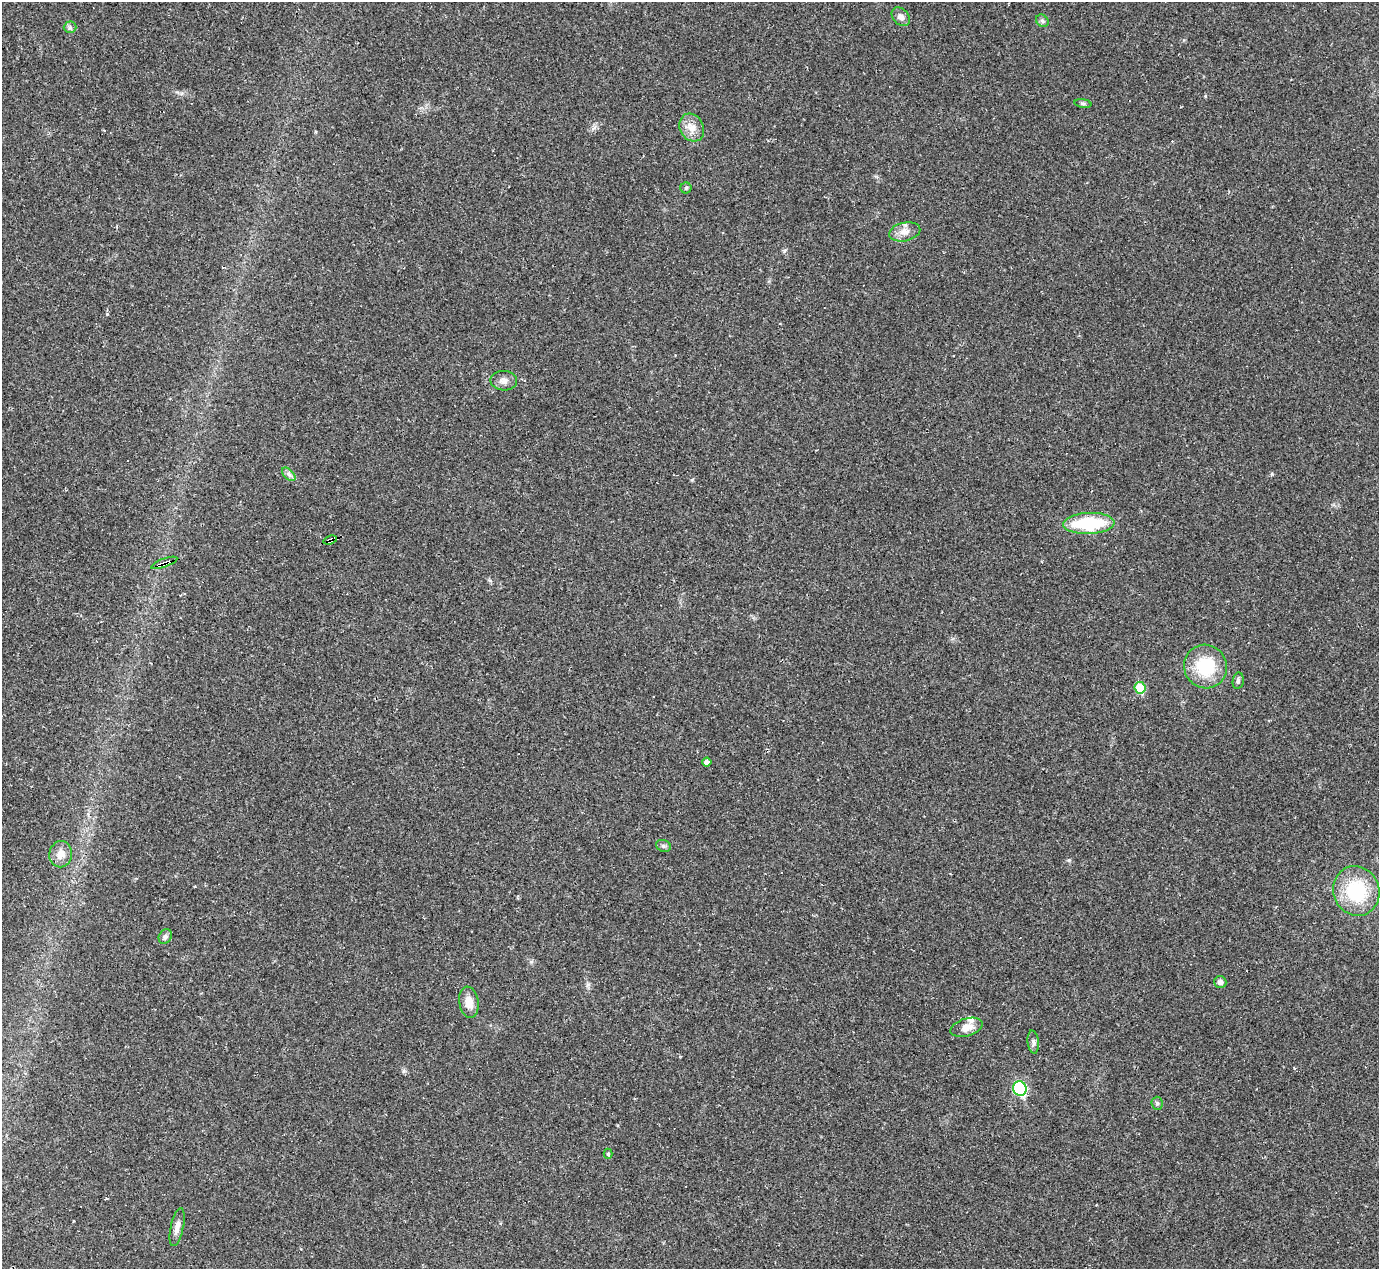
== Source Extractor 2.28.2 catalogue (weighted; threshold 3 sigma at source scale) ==
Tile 7 of 4 x 4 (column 3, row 2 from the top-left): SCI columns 2755-4131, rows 2809-4075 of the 5525 x 5503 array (HDU 1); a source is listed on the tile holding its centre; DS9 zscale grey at full resolution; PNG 1381 x 1271 px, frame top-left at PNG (2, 2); each listed source drawn as its Kron ellipse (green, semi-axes under 4 px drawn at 4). Shown black and unused: <1% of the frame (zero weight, under 2 of 3 exposures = <1% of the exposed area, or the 3 px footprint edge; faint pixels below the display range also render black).
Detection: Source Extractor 2.28.2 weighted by HDU 2 'WHT'; one run over the whole footprint, this tile lists its part. Background 0.0926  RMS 0.0057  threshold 0.0255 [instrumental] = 3 sigma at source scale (4.5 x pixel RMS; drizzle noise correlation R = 1.50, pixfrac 1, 0.05/0.05 arcsec/px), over >= 5 px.
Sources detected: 33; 3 cosmic-ray / hot-pixel residue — neither listed nor drawn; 2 inside a brighter listed object's ellipse — not listed separately; the other 28 listed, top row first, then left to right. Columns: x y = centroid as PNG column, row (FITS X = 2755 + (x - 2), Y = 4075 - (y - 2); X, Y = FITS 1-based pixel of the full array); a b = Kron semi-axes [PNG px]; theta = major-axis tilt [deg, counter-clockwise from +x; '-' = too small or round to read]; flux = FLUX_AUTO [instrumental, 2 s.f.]
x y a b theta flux
901 17 10 7 -47 2.9
1042 21 7 5 -45 1.2
70 27 6 6 - 1.2
1083 103 8 4 -8 1.1
692 127 14 11 -62 5.9
686 188 5 5 - 0.95
905 232 16 9 13 5
504 381 13 10 -4 3.6
289 474 8 5 -44 1.6
1089 523 26 10 2 35
330 540 7 4 17 13
164 563 14 3 20 19
1205 666 22 21 - 26
1238 681 8 5 79 1.3
1140 688 6 5 - 16
707 762 5 4 - 2.5
663 846 8 5 -20 1.3
61 854 13 11 80 5.8
1356 891 25 23 -68 35
165 937 8 6 58 1.4
1220 982 6 6 - 2.1
469 1002 15 9 -80 6.1
967 1027 17 9 16 5.1
1033 1042 11 5 -83 1.9
1020 1089 7 6 - 55
1157 1103 6 5 - 1.2
608 1154 5 4 - 0.87
177 1227 19 6 77 4.1
Overlapping masked pixels (flux is a lower limit): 2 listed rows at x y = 330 540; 164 563
Unlisted compact peaks at least as high as the median listed source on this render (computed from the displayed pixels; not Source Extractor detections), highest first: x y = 1069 860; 107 314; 1272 474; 692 480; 404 1071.